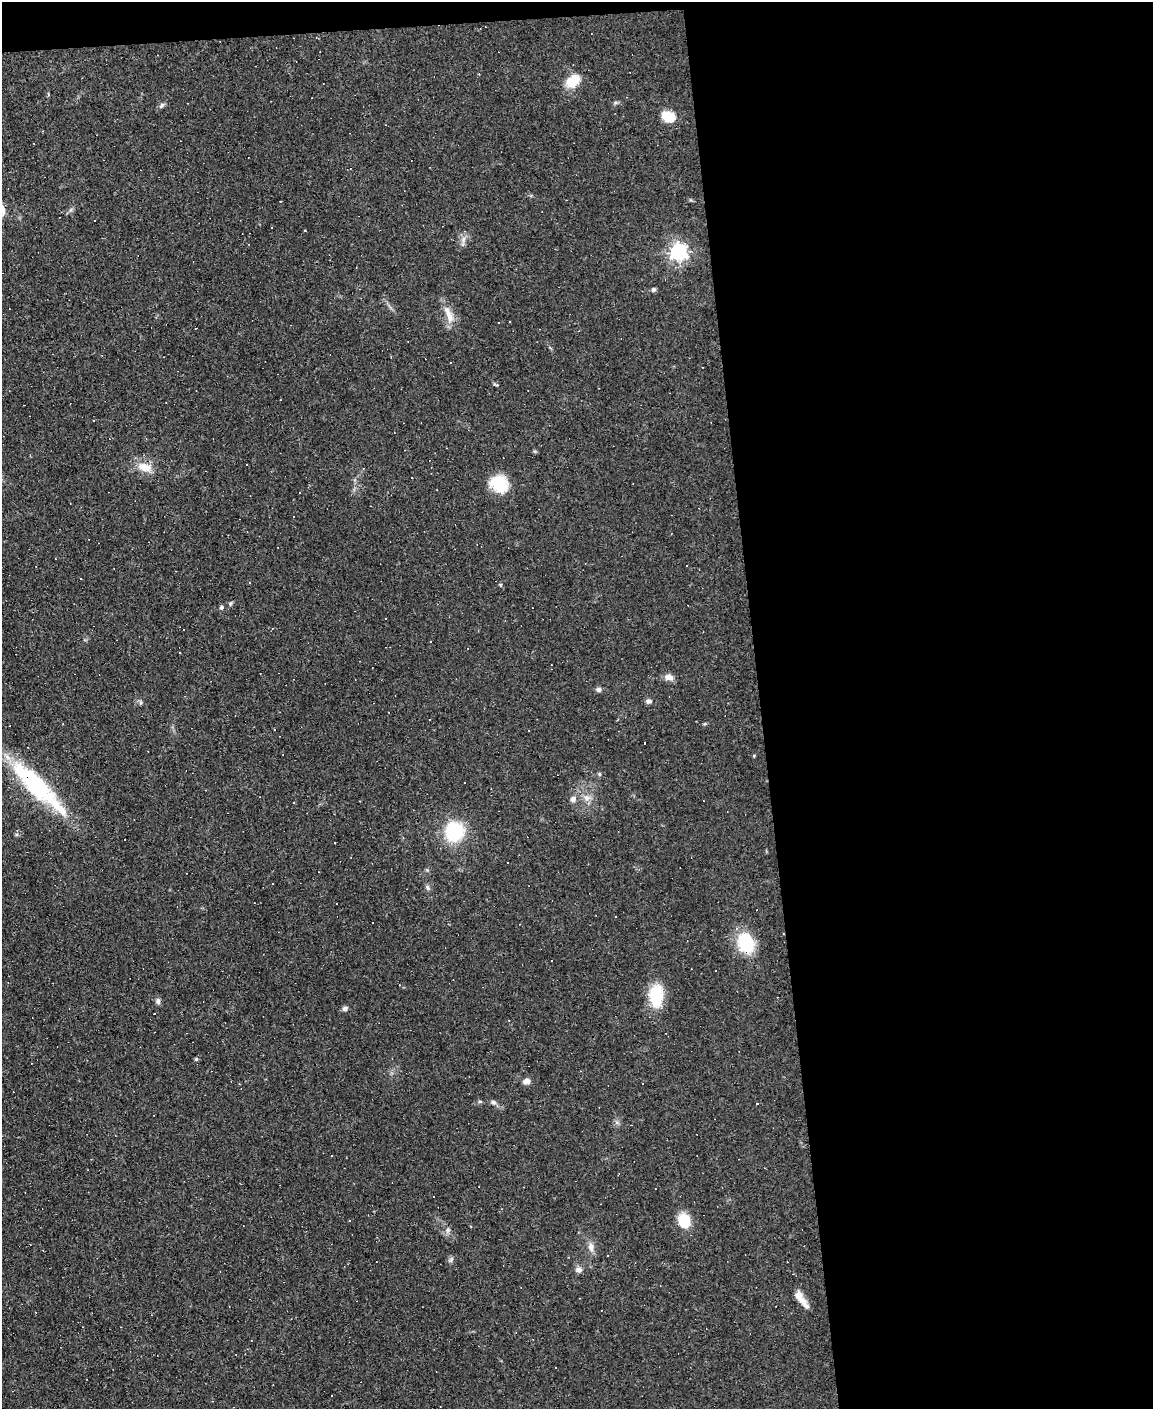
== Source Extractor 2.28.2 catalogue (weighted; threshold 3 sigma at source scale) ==
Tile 4 of 4 x 3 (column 4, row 1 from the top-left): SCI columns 3453-4603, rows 3049-4455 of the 4603 x 4581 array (HDU 1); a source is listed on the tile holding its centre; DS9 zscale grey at full resolution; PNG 1155 x 1411 px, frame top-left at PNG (2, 2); no overlay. Shown black and unused: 35% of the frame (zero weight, under 3 of 4 exposures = <1% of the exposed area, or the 3 px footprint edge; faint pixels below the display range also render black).
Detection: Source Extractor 2.28.2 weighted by HDU 2 'WHT'; one run over the whole footprint, this tile lists its part. Background 0.0782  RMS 0.0055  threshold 0.0248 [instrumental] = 3 sigma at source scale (4.5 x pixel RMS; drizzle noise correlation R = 1.50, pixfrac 1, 0.05/0.05 arcsec/px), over >= 5 px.
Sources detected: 87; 38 cosmic-ray / hot-pixel residue — not listed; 2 inside a brighter listed object's ellipse — not listed separately; the other 47 listed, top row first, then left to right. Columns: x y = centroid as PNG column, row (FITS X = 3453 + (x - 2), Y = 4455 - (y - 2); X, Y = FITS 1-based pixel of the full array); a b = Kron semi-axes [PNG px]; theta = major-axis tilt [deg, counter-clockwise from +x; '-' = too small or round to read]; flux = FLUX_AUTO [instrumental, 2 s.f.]
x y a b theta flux
573 81 14 9 38 14
161 105 10 5 49 1.4
668 116 12 9 -20 14
280 201 2 2 - 0.48
271 228 2 2 - 0.43
463 239 9 4 81 2
678 252 6 6 - 200
654 289 6 6 - 1
449 315 26 8 -71 6.6
145 467 20 11 -15 7.8
499 484 22 19 -34 16
294 517 3 3 - 3.7
501 585 5 3 - 0.6
230 604 7 3 71 0.76
221 607 5 5 - 1.2
385 618 2 2 - 0.58
430 641 3 2 - 0.37
669 677 11 7 -7 3.5
599 689 7 7 - 1.4
649 701 7 6 - 1.6
140 703 6 4 71 0.79
754 756 5 3 - 0.48
599 774 6 4 -90 0.69
36 783 87 19 -44 57
587 798 11 8 -65 3.4
573 799 8 7 - 2.1
454 832 20 19 - 30
273 884 3 2 - 0.55
427 887 8 5 -60 1.3
746 943 21 15 -69 26
656 996 24 14 89 22
158 1001 9 5 -82 1.5
345 1009 7 6 - 1.5
196 1059 5 4 - 0.88
527 1081 8 6 18 3.2
480 1101 5 3 - 0.67
493 1102 7 5 -15 1.4
331 1156 3 3 - 1.6
433 1196 2 2 - 0.61
349 1220 3 2 - 0.95
684 1221 13 11 -73 16
447 1230 7 4 90 1.2
591 1247 13 7 -81 3.1
607 1255 2 2 - 0.34
451 1260 8 4 54 1
579 1269 10 7 -2 2.1
801 1299 24 7 -52 5.9
Overlapping masked pixels (flux is a lower limit): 1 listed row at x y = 36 783